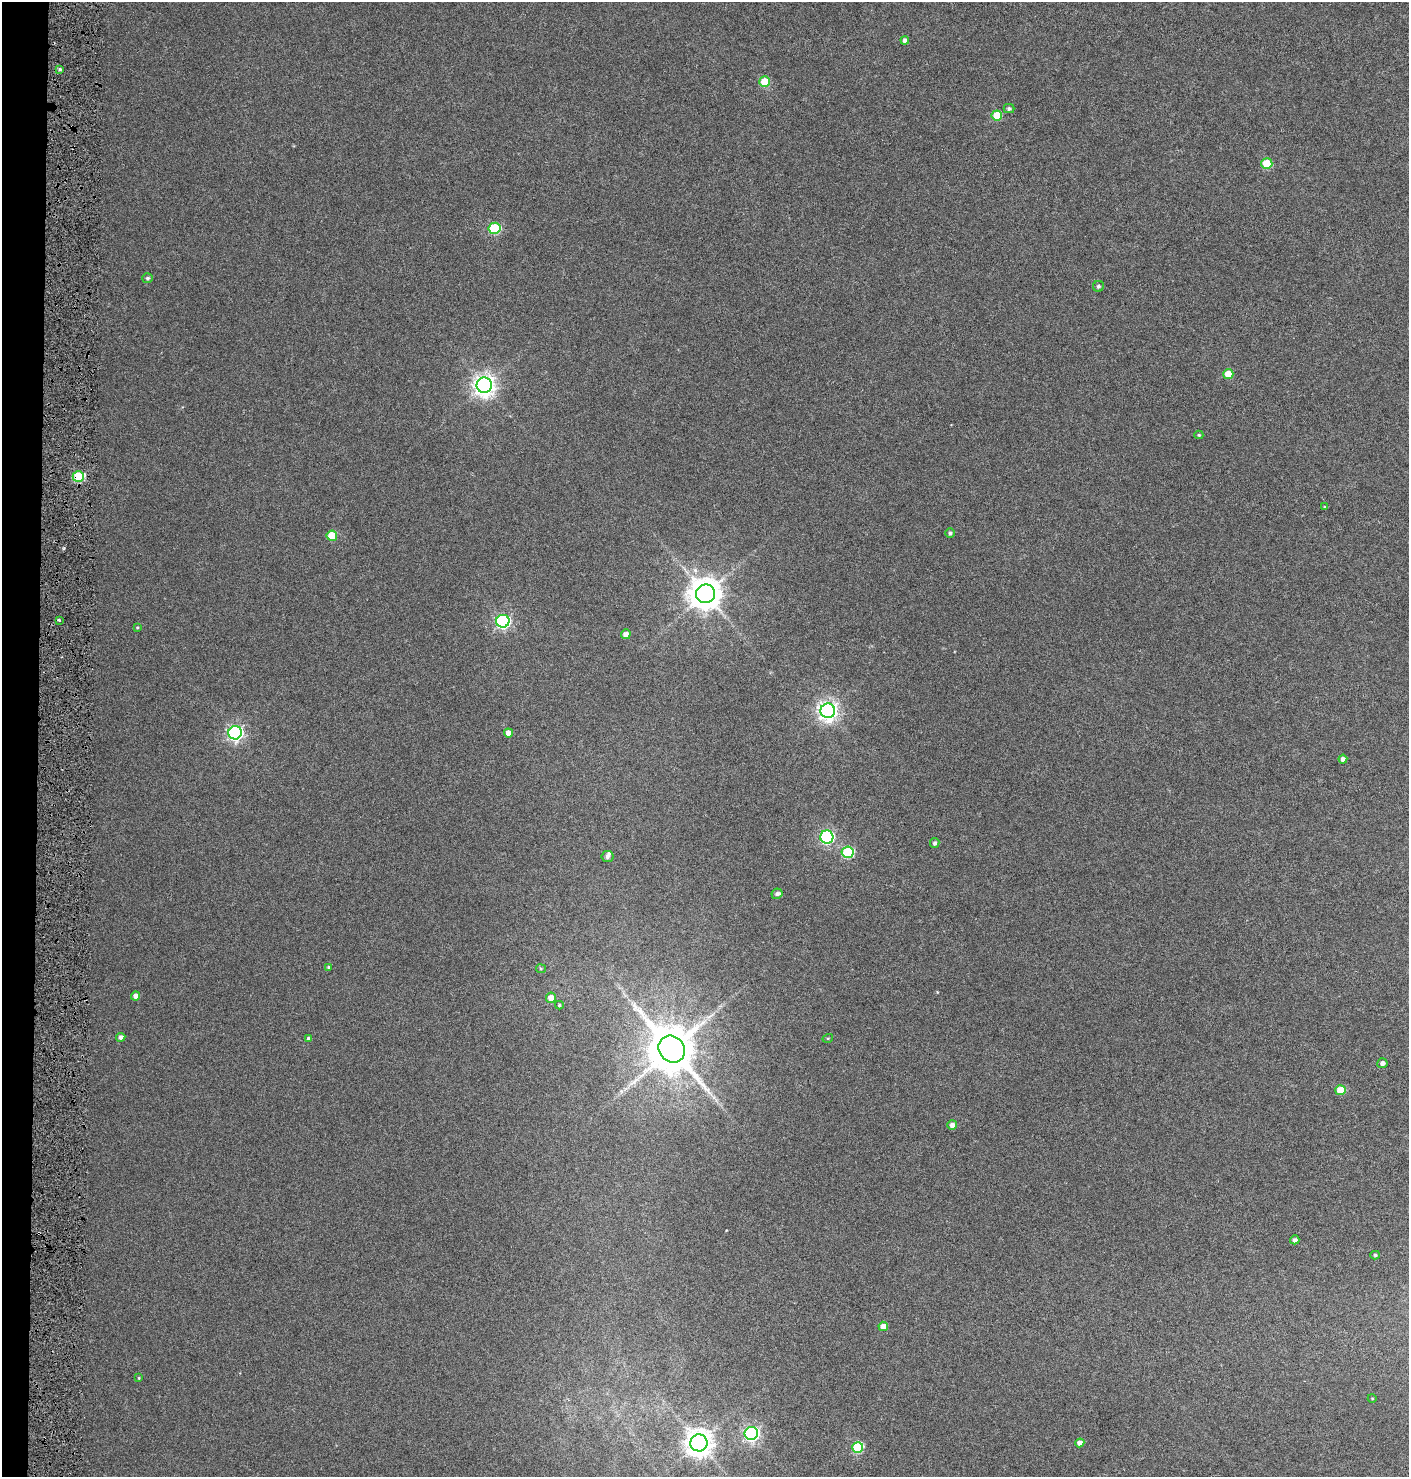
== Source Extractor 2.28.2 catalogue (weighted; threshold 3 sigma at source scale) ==
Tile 4 of 3 x 3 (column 1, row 2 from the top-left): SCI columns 228-1634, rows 1485-2959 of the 4727 x 4435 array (HDU 1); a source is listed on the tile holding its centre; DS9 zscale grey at full resolution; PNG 1411 x 1479 px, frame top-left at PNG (2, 2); each listed source drawn as its Kron ellipse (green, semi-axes under 4 px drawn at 4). Shown black and unused: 3% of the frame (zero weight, under 3 of 6 exposures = <1% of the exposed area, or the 3 px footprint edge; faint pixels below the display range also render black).
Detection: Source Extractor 2.28.2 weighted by HDU 2 'WHT'; one run over the whole footprint, this tile lists its part. Background 0.0339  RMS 0.0029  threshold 0.0119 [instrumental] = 3 sigma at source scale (4.09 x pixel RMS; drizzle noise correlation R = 1.36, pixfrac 0.8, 0.0396/0.0396 arcsec/px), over >= 5 px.
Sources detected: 53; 2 inside a brighter listed object's ellipse — not listed separately; the other 51 listed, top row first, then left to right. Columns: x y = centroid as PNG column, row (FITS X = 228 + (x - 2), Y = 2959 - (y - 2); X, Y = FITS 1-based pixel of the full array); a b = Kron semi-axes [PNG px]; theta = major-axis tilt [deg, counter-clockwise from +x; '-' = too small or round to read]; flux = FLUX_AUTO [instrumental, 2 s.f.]
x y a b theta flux
905 40 4 4 - 0.91
60 69 4 3 - 0.44
765 82 5 5 - 9
1009 109 5 4 - 0.63
997 115 5 5 - 8.6
1267 164 5 5 - 11
494 228 6 5 - 19
147 278 5 5 - 0.54
1098 286 5 5 - 0.64
1228 374 5 5 - 4.1
484 385 7 7 - 180
1199 435 4 4 - 0.35
78 477 5 5 - 19
1325 507 4 3 - 0.28
950 533 4 4 - 0.53
332 536 5 5 - 8
705 594 9 9 - 510
59 620 3 2 - 0.3
503 621 6 6 - 58
137 627 4 3 - 0.27
626 634 5 4 - 1.6
828 711 7 7 - 140
235 733 7 6 - 78
508 733 4 4 - 2.3
1343 759 4 4 - 0.98
827 837 6 6 - 41
935 843 5 4 - 0.68
848 852 6 5 - 23
607 856 6 5 - 0.77
777 894 5 5 - 0.72
328 967 4 3 - 0.37
541 969 5 4 - 0.32
136 996 4 4 - 1.5
551 998 5 5 - 2.7
559 1005 4 3 - 0.36
121 1037 5 4 - 1.2
828 1038 5 3 - 0.27
308 1039 4 4 - 0.68
672 1049 14 12 -50 1400
1382 1063 5 5 - 1.2
1341 1090 5 5 - 5.4
952 1125 5 4 - 1.5
1295 1240 4 4 - 0.78
1375 1255 5 4 - 0.41
883 1326 5 4 - 2.4
139 1378 4 3 - 0.22
1372 1398 4 3 - 0.21
751 1433 6 6 - 74
699 1443 8 8 - 310
1080 1443 4 4 - 1.6
858 1447 5 5 - 18
Overlapping masked pixels (flux is a lower limit): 1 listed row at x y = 78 477